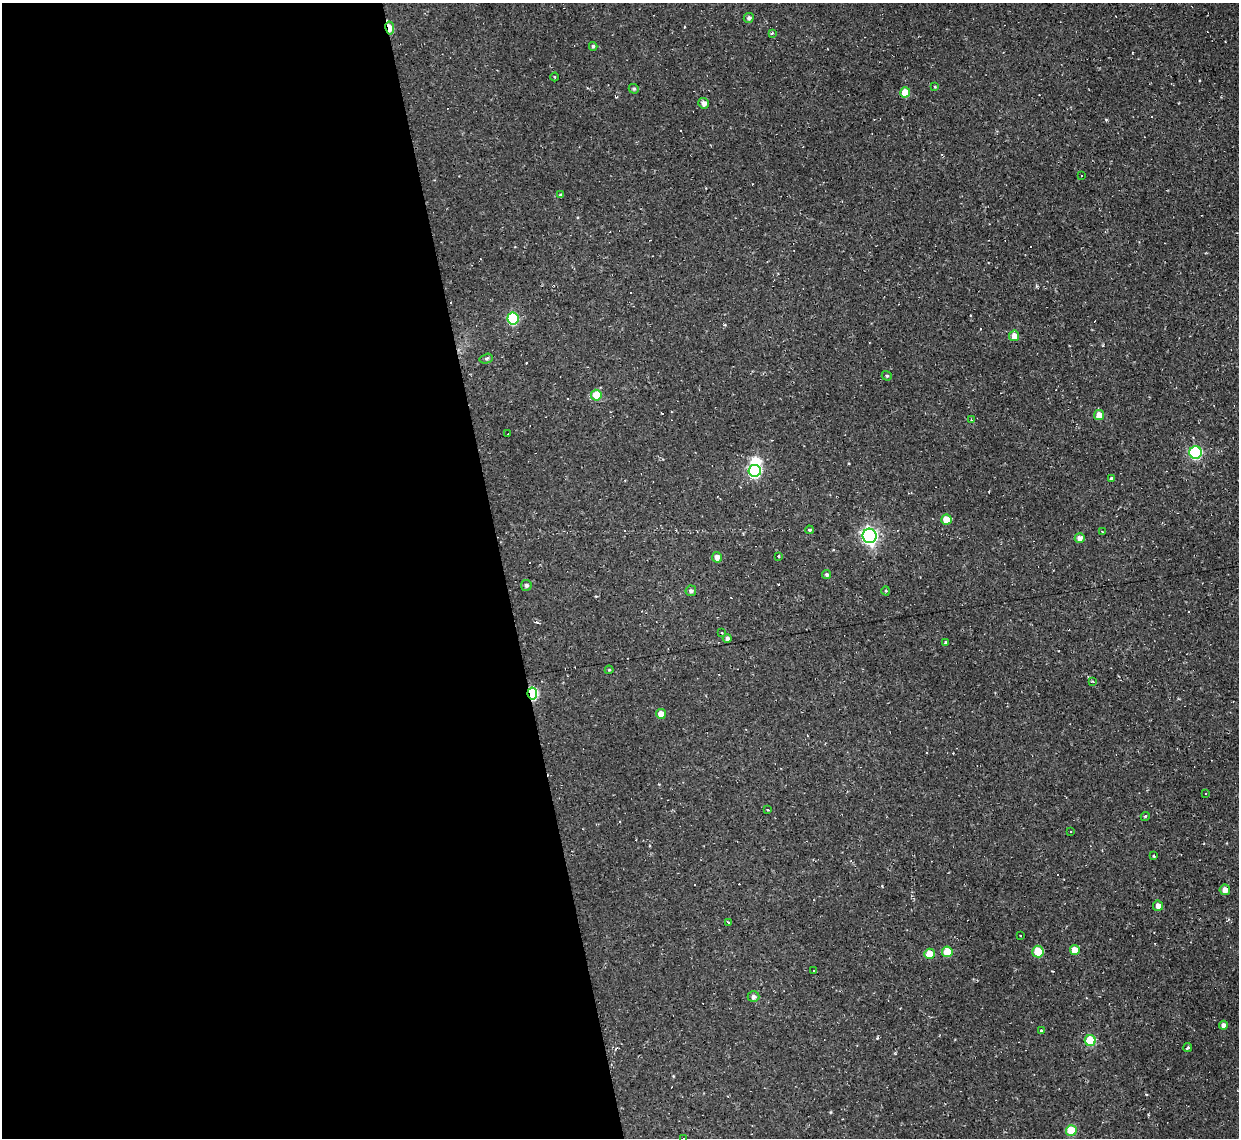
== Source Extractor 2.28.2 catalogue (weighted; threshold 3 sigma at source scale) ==
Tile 9 of 4 x 4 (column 1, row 3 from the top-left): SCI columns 1-1237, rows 1268-2403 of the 4948 x 4925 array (HDU 1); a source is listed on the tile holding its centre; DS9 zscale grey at full resolution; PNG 1241 x 1140 px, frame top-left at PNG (2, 3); each listed source drawn as its Kron ellipse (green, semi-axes under 4 px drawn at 4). Shown black and unused: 41% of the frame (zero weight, under 2 of 3 exposures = <1% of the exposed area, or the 3 px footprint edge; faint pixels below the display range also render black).
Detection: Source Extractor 2.28.2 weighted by HDU 2 'WHT'; one run over the whole footprint, this tile lists its part. Background 0.146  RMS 0.0073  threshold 0.0329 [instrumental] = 3 sigma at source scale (4.5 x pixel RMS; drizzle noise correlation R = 1.50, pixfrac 1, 0.05/0.05 arcsec/px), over >= 5 px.
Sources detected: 88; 1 inside a brighter object's white glare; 26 cosmic-ray / hot-pixel residue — neither listed nor drawn; the other 61 listed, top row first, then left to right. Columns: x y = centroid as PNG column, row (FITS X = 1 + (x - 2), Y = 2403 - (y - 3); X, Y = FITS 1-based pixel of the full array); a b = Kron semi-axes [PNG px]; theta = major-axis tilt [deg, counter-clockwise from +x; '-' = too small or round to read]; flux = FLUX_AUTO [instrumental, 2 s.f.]
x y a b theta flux
749 18 5 5 - 2
390 28 6 4 -81 19
772 33 4 3 - 1
593 46 4 3 - 1.3
555 77 4 3 - 0.61
935 87 3 3 - 0.66
634 89 5 4 - 1.4
905 92 5 5 - 17
703 103 5 5 - 3.9
1082 176 2 2 - 0.65
561 195 3 3 - 1.5
513 318 6 5 - 53
1014 336 5 5 - 6.3
486 359 7 4 16 1.3
887 376 5 4 - 1.1
596 395 5 5 - 18
1099 415 5 5 - 8.7
971 420 4 3 - 0.73
508 434 2 2 - 0.72
1196 452 6 6 - 74
755 471 6 6 - 95
1111 478 4 4 - 0.94
946 519 5 5 - 13
809 530 4 3 - 1.3
1102 532 3 2 - 0.82
869 536 7 7 - 230
1080 538 5 4 - 4.4
778 556 3 2 - 0.62
717 557 5 5 - 4.6
827 575 4 4 - 1.4
526 585 5 5 - 1.5
691 591 5 5 - 1.9
886 591 4 4 - 0.91
722 633 3 2 - 0.63
727 638 4 4 - 2.3
945 642 3 3 - 4.3
609 670 4 4 - 0.7
1093 681 4 3 - 0.98
532 694 6 5 - 67
661 714 5 4 - 7.7
1205 793 3 3 - 9.6
768 810 3 2 - 0.6
1145 817 4 3 - 0.89
1070 832 3 3 - 2.1
1153 856 3 3 - 1.2
1225 890 5 5 - 5.4
1158 906 5 5 - 4.2
728 922 3 3 - 2.6
1020 935 2 2 - 0.65
1075 950 5 5 - 7.2
1038 951 6 5 - 17
947 952 5 5 - 16
930 954 5 5 - 11
814 971 3 2 - 0.65
753 997 6 5 - 2.5
1223 1025 4 4 - 2.8
1041 1031 4 3 - 0.93
1090 1040 5 5 - 32
1188 1048 4 3 - 1.5
1071 1130 5 5 - 22
684 1138 3 3 - 0.78
Overlapping masked pixels (flux is a lower limit): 2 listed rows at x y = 390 28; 532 694
Isophote crosses this tile's border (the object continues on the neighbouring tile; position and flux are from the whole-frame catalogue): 1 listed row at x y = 684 1138